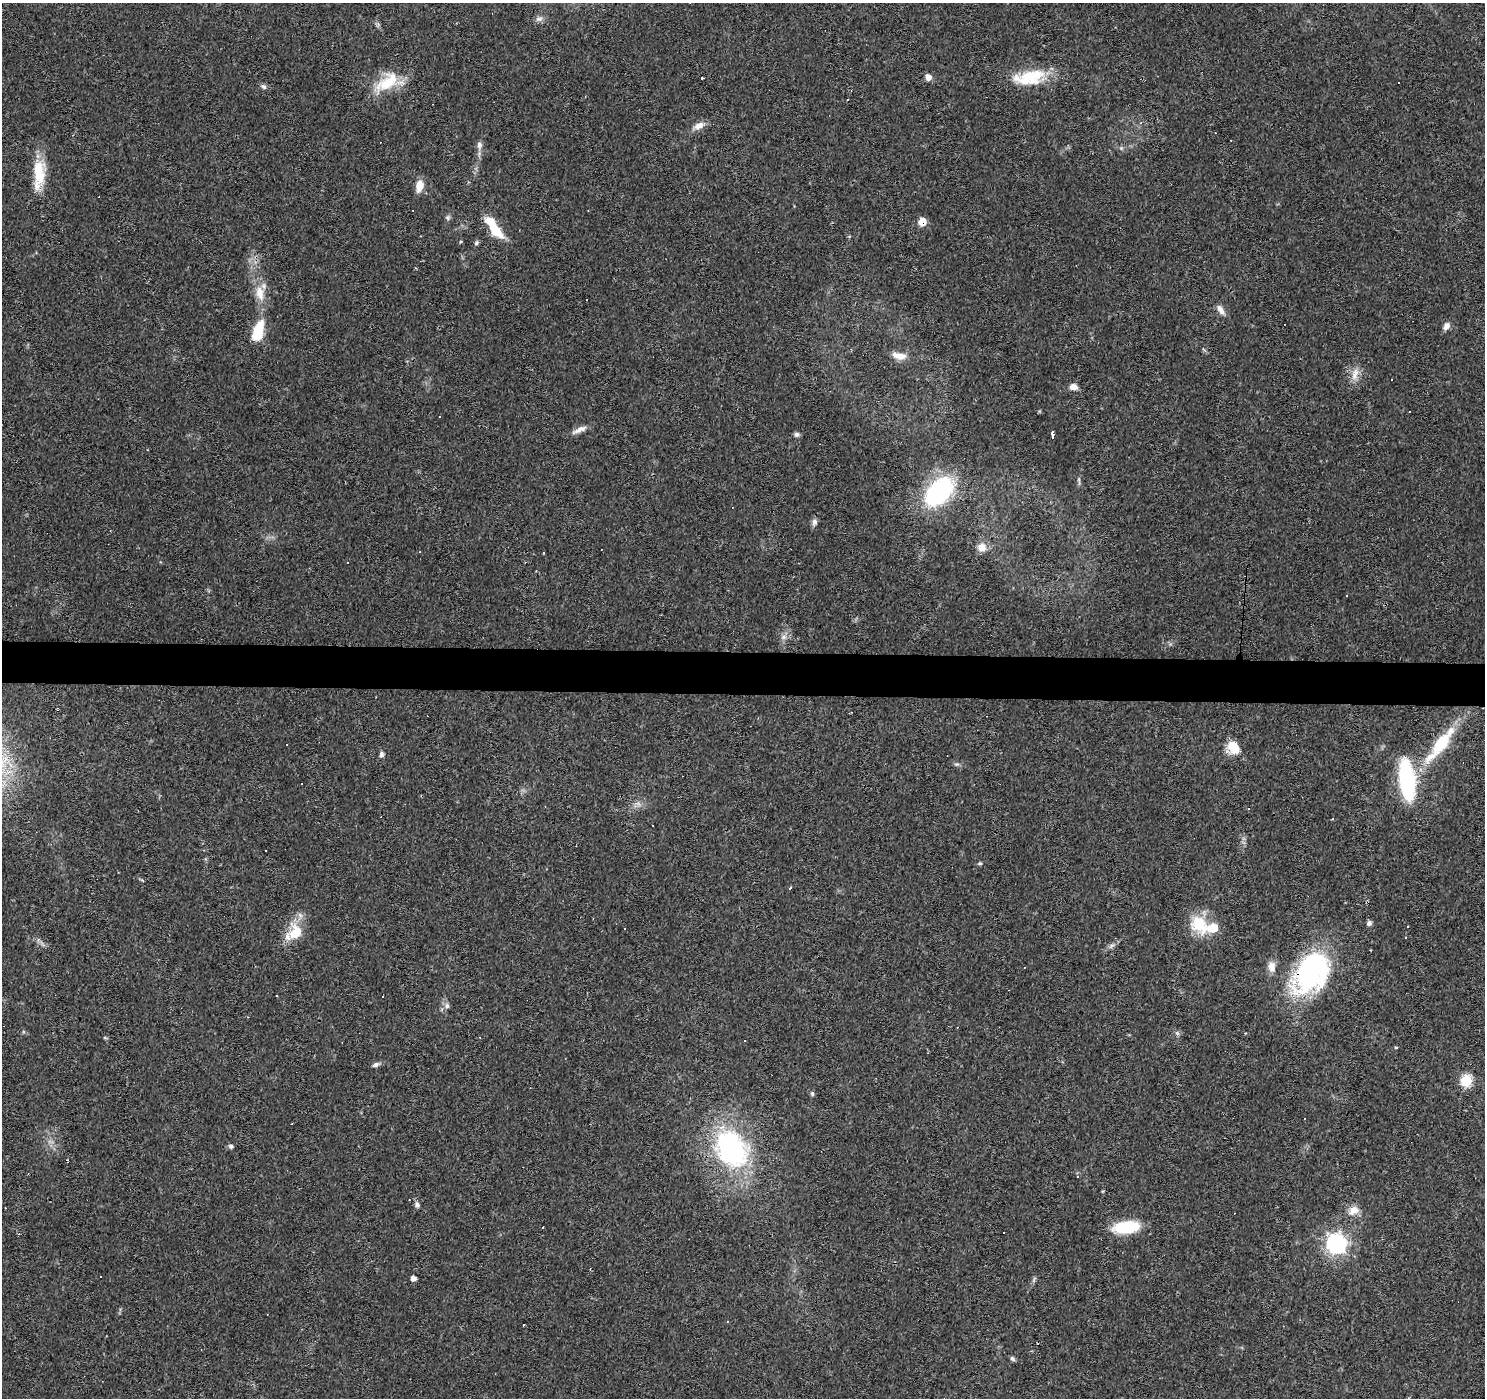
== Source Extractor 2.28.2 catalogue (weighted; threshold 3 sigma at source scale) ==
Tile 5 of 3 x 3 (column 2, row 2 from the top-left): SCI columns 1484-2966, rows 1622-3017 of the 4453 x 4693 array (HDU 1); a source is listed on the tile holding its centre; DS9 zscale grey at full resolution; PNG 1487 x 1400 px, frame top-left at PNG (2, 3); no overlay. Shown black and unused: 3% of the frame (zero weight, under 3 of 4 exposures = <1% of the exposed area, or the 3 px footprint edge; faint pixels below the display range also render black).
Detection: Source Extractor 2.28.2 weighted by HDU 2 'WHT'; one run over the whole footprint, this tile lists its part. Background 0.0271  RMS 0.0037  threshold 0.0166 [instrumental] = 3 sigma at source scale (4.5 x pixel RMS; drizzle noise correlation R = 1.50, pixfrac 1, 0.0396/0.0396 arcsec/px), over >= 5 px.
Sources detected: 111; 1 inside a brighter object's white glare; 36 cosmic-ray / hot-pixel residue — not listed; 3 inside a brighter listed object's ellipse — not listed separately; the other 71 listed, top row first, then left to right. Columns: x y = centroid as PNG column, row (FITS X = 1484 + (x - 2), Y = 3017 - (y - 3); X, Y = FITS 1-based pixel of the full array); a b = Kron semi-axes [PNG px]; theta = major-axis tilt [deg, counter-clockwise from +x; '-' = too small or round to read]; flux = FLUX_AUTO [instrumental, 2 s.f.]
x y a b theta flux
539 19 11 6 7 1.4
928 77 7 7 - 2
1029 77 41 18 11 16
702 78 3 3 - 3.9
388 82 35 18 35 13
263 86 8 6 -31 0.99
1141 123 5 4 - 0.62
699 125 14 8 24 2.9
479 145 10 7 88 1.6
1121 148 5 5 - 0.53
39 173 36 15 -87 12
419 186 12 7 78 4.7
448 218 7 6 - 0.82
922 222 7 7 - 4.3
494 228 28 8 -54 13
460 242 5 3 - 0.38
476 243 6 5 - 0.77
260 293 22 12 -80 6
1221 310 16 7 -57 2.3
1446 326 10 7 60 1.8
258 330 18 9 76 16
899 356 20 8 -12 3.5
1355 375 13 10 73 3.3
1392 380 3 2 - 0.29
1073 387 8 7 - 2.3
440 416 2 2 - 0.3
579 430 22 6 24 2.5
796 434 7 6 - 0.95
1052 436 5 3 - 9.6
939 491 27 17 46 52
814 522 10 7 81 1.3
982 547 10 9 - 3.5
544 553 3 2 - 0.49
1346 596 3 3 - 0.99
783 637 9 6 27 1.5
1441 743 42 17 54 16
1232 745 12 10 19 4.9
381 754 7 5 78 1.1
957 764 7 5 10 0.7
1407 780 26 10 -82 62
980 863 5 4 - 0.47
790 888 5 2 - 0.4
1369 923 5 5 - 1.2
1199 924 29 21 -42 12
1408 927 3 3 - 0.63
1213 928 6 6 - 12
295 932 21 17 76 9.4
1111 946 9 4 36 1.1
1272 967 14 9 -87 2.9
1310 972 45 30 59 69
277 996 3 2 - 0.44
447 1006 8 7 - 1.2
1177 1033 6 5 - 0.71
105 1038 6 4 -19 0.39
745 1041 3 3 - 1.9
1396 1048 4 3 - 0.54
376 1065 10 5 28 1.1
1466 1081 6 6 - 35
812 1094 6 5 - 0.62
231 1146 7 5 -6 0.86
731 1148 49 37 -58 61
68 1160 4 2 - 0.4
1078 1176 4 4 - 0.45
417 1205 8 6 -75 1
1353 1210 13 11 32 3.6
1126 1227 28 11 6 17
1336 1243 8 7 - 170
101 1276 3 2 - 0.41
413 1278 4 4 - 2
1034 1280 10 4 68 0.75
1012 1359 7 5 -44 0.84
Overlapping masked pixels (flux is a lower limit): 2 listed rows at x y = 922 222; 1310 972